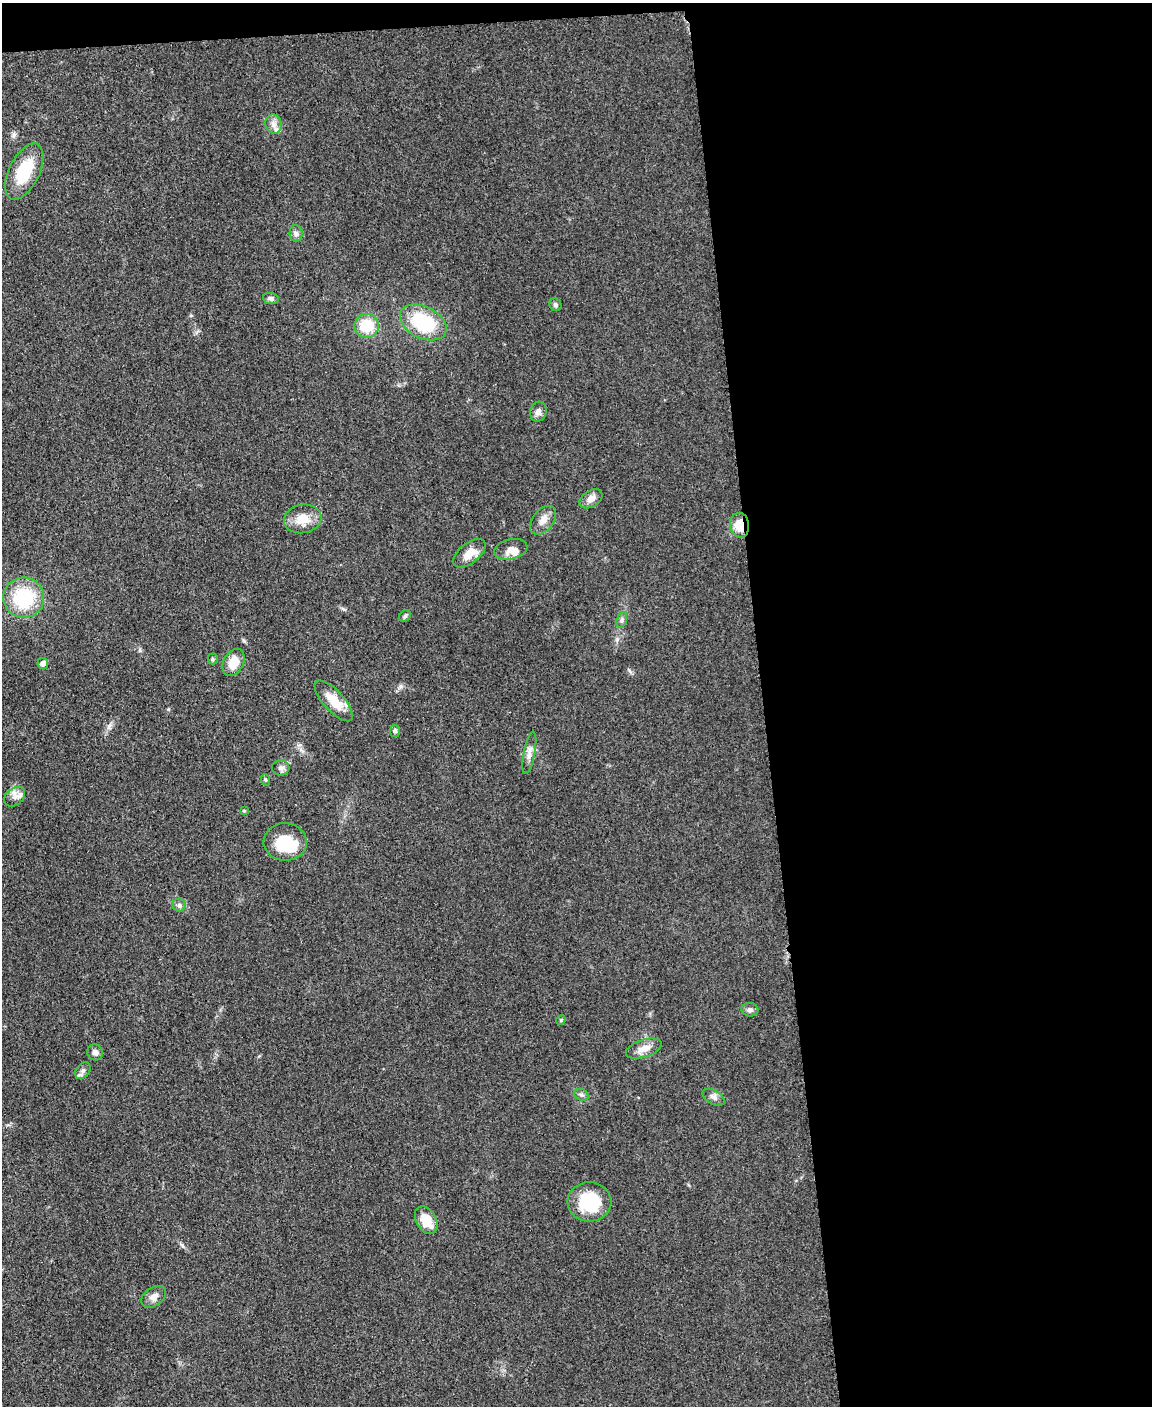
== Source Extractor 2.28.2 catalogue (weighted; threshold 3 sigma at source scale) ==
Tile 4 of 4 x 3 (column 4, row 1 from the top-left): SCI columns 3456-4605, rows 3055-4458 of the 4612 x 4594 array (HDU 1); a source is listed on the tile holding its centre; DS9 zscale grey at full resolution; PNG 1154 x 1408 px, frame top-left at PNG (2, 3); each listed source drawn as its Kron ellipse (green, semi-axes under 4 px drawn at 4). Shown black and unused: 35% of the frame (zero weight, under 3 of 5 exposures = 1% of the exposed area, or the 3 px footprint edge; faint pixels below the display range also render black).
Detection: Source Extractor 2.28.2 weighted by HDU 2 'WHT'; one run over the whole footprint, this tile lists its part. Background 0.0654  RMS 0.0062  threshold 0.0279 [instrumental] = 3 sigma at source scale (4.5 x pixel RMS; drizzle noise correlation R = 1.50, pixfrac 1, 0.05/0.05 arcsec/px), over >= 5 px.
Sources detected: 42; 1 inside a brighter object's white glare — neither listed nor drawn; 2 inside a brighter listed object's ellipse — not listed separately; the other 39 listed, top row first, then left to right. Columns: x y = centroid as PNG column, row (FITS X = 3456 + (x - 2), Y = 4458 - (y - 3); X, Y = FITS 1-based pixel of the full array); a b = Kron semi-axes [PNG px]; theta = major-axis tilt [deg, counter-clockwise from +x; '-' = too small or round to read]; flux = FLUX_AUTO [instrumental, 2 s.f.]
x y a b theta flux
274 124 10 8 -71 3.3
24 171 30 15 64 27
296 233 8 6 -89 2
271 298 8 5 -8 1.9
555 305 6 5 - 1.3
423 322 25 16 -26 40
367 326 12 12 - 18
538 412 10 8 78 3
591 499 12 8 33 4.4
303 519 19 14 8 11
543 520 16 10 51 5
740 525 12 9 -83 10
511 549 17 10 13 4.6
469 553 19 10 39 8.3
24 598 20 20 - 39
405 616 6 5 - 1.1
622 620 8 5 71 1.5
213 659 5 5 - 0.92
234 662 14 10 63 10
43 663 5 5 - 2.9
334 701 26 10 -48 13
395 731 6 5 - 1.3
529 753 21 5 79 3.8
281 768 9 7 3 2.4
266 780 6 3 -70 0.76
15 797 11 8 38 4
244 811 4 3 - 0.68
285 842 21 19 -4 22
179 905 6 6 - 1.6
750 1010 8 6 -7 2.3
561 1020 5 4 - 0.74
644 1049 18 8 18 6.1
95 1052 8 7 - 2.4
83 1071 9 6 50 2.1
581 1095 7 5 -21 1.5
713 1097 12 6 -30 2.5
589 1202 22 19 0 30
426 1220 15 9 -60 11
154 1297 13 9 36 4.3
Overlapping masked pixels (flux is a lower limit): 1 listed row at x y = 740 525
Unlisted compact peaks at least as high as the median listed source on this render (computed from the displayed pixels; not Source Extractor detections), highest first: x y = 182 1245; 617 639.